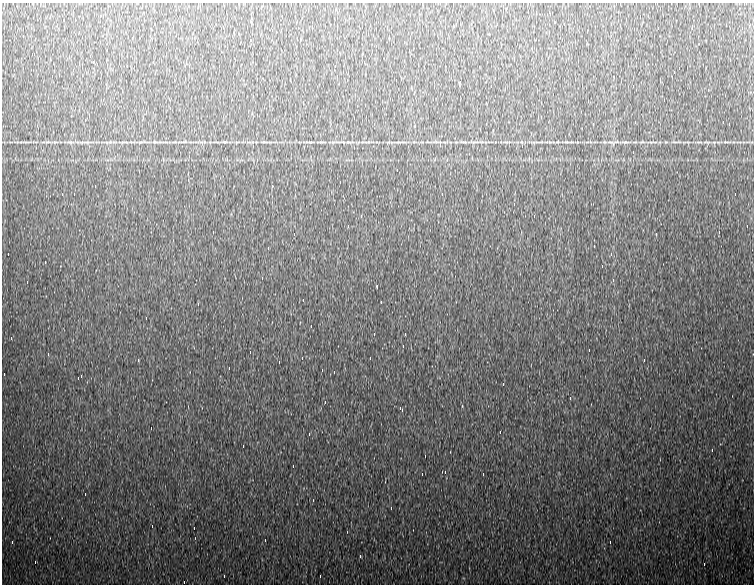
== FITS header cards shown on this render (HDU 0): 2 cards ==
NAXIS1  =                  752
NAXIS2  =                  582

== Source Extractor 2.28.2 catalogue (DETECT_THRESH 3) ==
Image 752 x 582 px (HDU 0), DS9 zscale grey, 1 PNG px = 1 image px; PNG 756 x 586 px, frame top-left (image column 1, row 582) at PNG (2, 3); no overlay
Background 1020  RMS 21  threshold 64.2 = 3 sigma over >= 5 px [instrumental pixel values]
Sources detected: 97; all 97 listed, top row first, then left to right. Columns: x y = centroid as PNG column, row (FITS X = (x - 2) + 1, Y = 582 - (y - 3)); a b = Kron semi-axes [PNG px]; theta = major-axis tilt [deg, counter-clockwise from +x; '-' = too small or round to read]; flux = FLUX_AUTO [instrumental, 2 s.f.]
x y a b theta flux
226 12 4 2 - 7400
536 12 4 2 - 9300
497 24 3 2 - 2200
564 24 4 2 - 8600
692 26 3 2 - 1900
658 28 3 2 - 2100
742 28 4 2 - 10000
404 42 4 2 - 10000
34 54 4 2 - 5100
514 60 4 2 - 27000
679 68 3 2 - 5800
674 72 3 2 - 110000
396 80 3 2 - 10000
491 86 3 2 - 10000
633 86 4 2 - 9200
664 100 4 2 - 23000
303 102 4 2 - 6400
635 122 3 2 - 4300
723 122 3 2 - 10000
593 124 4 2 - 23000
415 126 3 2 - 3500
70 142 8 4 0 3000
155 142 6 4 -17 2100
182 142 18 3 4 4900
225 142 7 3 -1 2000
310 142 7 3 4 2000
566 142 8 3 -5 2500
611 142 12 2 -11 2800
625 142 7 4 0 2600
726 142 11 3 -4 3000
522 146 4 2 - 12000
633 152 2 2 - 650
529 158 4 2 - 10000
257 160 4 2 - 7600
397 170 3 2 - 5300
95 186 3 2 - 1800
272 186 4 2 - 8800
442 194 3 2 - 2100
735 194 3 2 - 47000
514 204 3 2 - 1300
534 216 4 2 - 17000
348 226 4 2 - 7200
747 226 3 2 - 2800
719 232 4 2 - 14000
294 234 3 2 - 1200
656 234 4 2 - 4900
268 248 4 2 - 9700
8 254 3 2 - 4600
611 254 4 2 - 10000
27 282 3 2 - 7900
377 286 3 2 - 950
381 302 3 2 - 9600
198 304 4 2 - 12000
311 326 3 2 - 8500
374 334 3 2 - 1100
405 334 4 2 - 9200
11 338 4 2 - 35000
403 346 4 2 - 8900
250 352 3 2 - 9700
48 354 4 2 - 6000
302 358 3 3 - 1600
370 358 3 2 - 15000
138 360 4 2 - 9400
644 360 4 2 - 11000
279 362 3 2 - 3400
229 368 3 2 - 9900
322 370 4 2 - 10000
334 372 3 3 - 1500
4 374 3 2 - 10000
81 376 4 2 - 6200
503 384 3 2 - 11000
570 398 4 2 - 11000
325 402 4 2 - 10000
402 410 4 3 - 11000
151 428 3 2 - 12000
500 432 3 2 - 3400
309 434 3 2 - 930
243 446 3 2 - 8700
712 450 4 2 - 11000
425 456 4 2 - 10000
293 466 3 2 - 8800
445 472 4 2 - 10000
422 474 3 2 - 6500
483 474 4 2 - 79000
85 494 3 2 - 4900
391 508 4 2 - 9900
152 526 4 2 - 9300
194 528 3 2 - 3300
265 540 3 2 - 2200
12 542 4 2 - 21000
610 542 3 2 - 9900
360 556 4 2 - 9400
35 562 3 2 - 9300
704 564 2 2 - 1100
224 576 4 2 - 10000
320 576 3 2 - 4900
184 582 3 2 - 3200
At the frame edge (FLAGS 8, measured only in part): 1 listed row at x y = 184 582